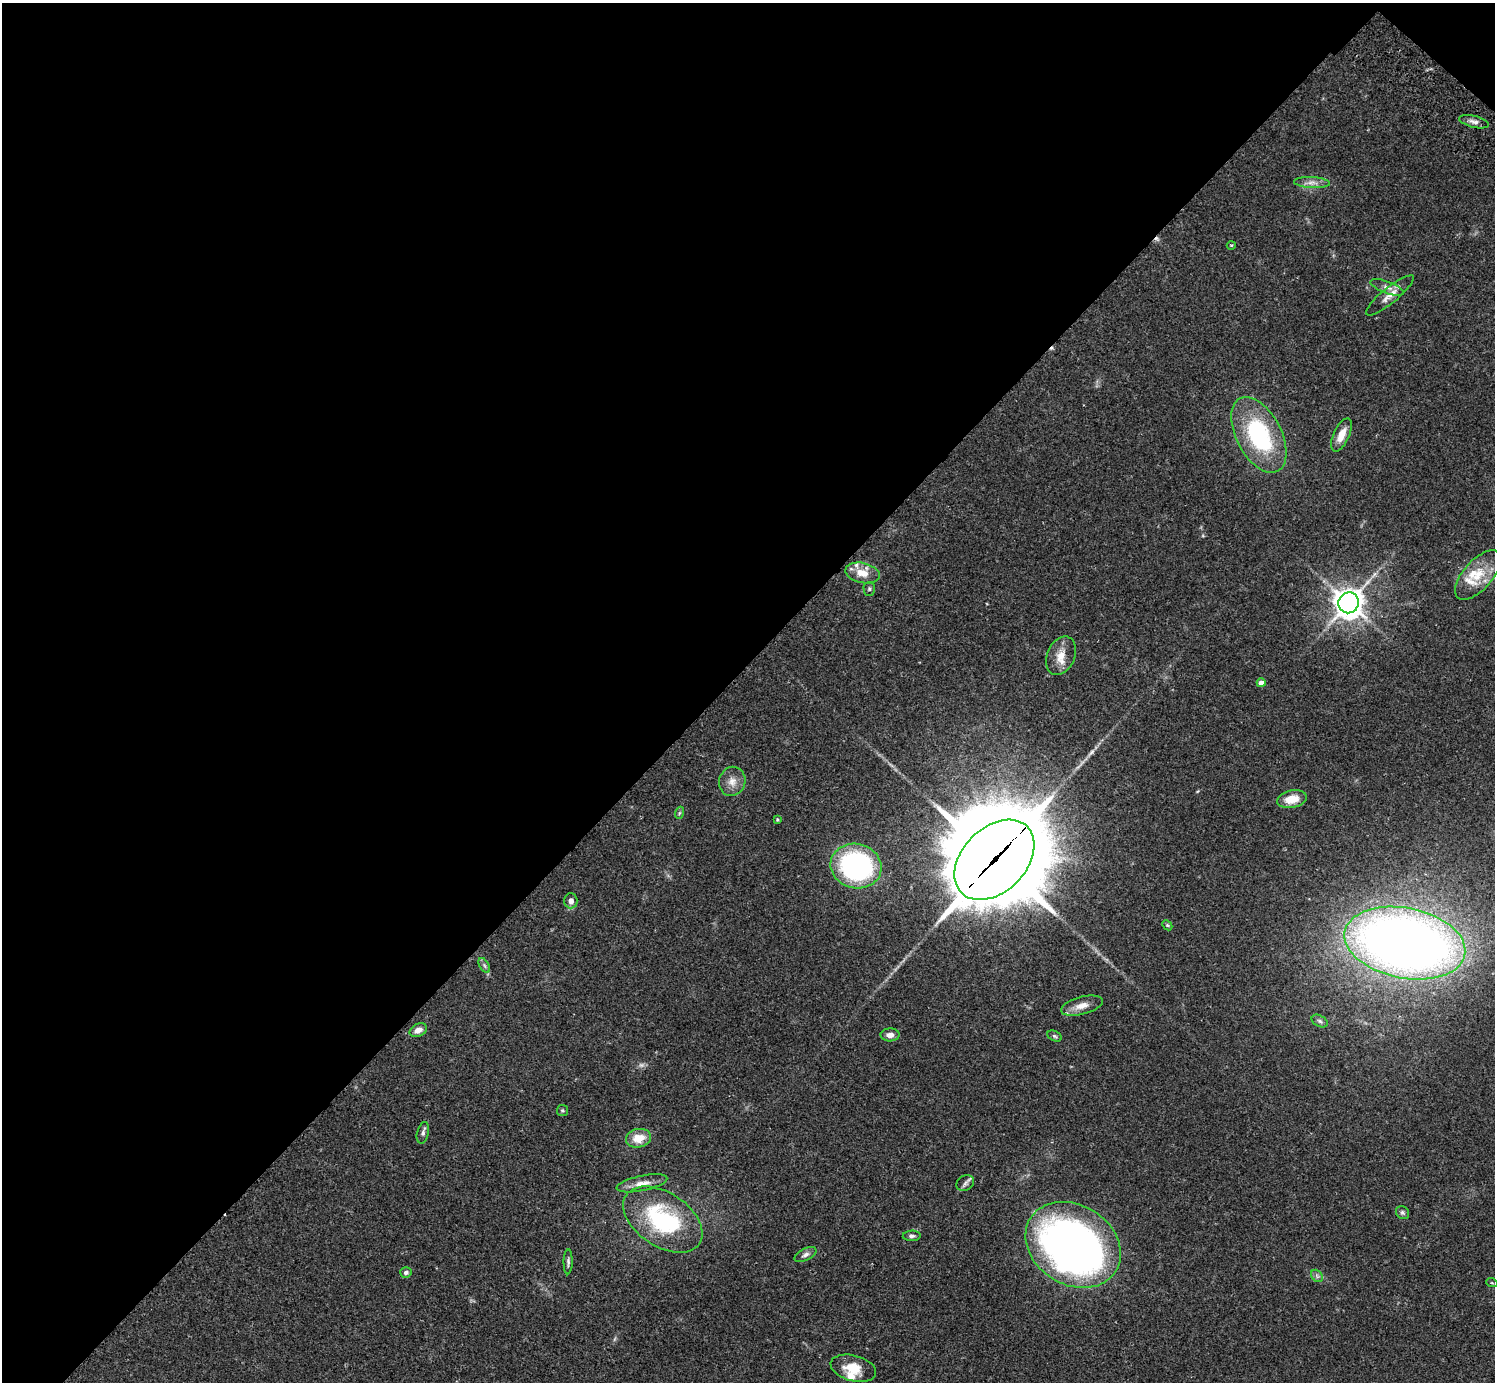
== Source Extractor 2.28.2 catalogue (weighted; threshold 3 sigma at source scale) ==
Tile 2 of 4 x 4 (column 2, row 1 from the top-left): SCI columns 1539-3031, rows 4486-5865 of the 6061 x 6070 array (HDU 1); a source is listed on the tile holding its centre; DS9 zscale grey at full resolution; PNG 1497 x 1384 px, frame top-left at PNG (2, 3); each listed source drawn as its Kron ellipse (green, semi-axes under 4 px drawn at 4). Shown black and unused: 49% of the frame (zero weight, under 2 of 3 exposures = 3% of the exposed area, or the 3 px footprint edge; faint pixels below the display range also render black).
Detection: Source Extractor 2.28.2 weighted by HDU 2 'WHT'; one run over the whole footprint, this tile lists its part. Background 0.106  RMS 0.0064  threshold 0.0288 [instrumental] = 3 sigma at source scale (4.5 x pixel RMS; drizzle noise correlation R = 1.50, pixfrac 1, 0.05/0.05 arcsec/px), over >= 5 px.
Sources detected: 49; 1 too faint to see at this stretch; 1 inside a brighter object's white glare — neither listed nor drawn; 4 inside a brighter listed object's ellipse — not listed separately; the other 43 listed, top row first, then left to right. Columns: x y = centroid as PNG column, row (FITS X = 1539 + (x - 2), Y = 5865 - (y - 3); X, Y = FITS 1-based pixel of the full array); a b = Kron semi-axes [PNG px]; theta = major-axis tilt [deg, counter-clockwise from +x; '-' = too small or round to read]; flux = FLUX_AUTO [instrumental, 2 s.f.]
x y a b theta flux
1474 122 15 6 -13 2.9
1312 182 18 5 -3 3.9
1231 245 4 3 - 0.65
1387 287 17 6 -21 3.7
1390 295 30 7 39 6.6
1259 435 41 22 -62 74
1341 435 18 8 66 8.1
862 573 17 10 -13 9.9
1478 575 30 14 48 17
869 589 7 5 -90 1.1
1349 603 10 10 - 730
1061 656 20 13 66 9.2
1261 683 4 4 - 4.8
732 781 14 13 - 6.5
1292 799 15 8 11 11
679 813 6 4 71 0.79
777 819 4 3 - 0.79
994 860 47 32 45 12000
856 866 25 22 -13 120
571 901 7 6 - 3.6
1167 925 6 4 -44 0.92
1405 943 61 35 -11 740
484 965 8 4 -60 1.6
1082 1006 21 9 15 6.5
1320 1021 8 5 -27 1.7
418 1030 9 6 26 4.6
890 1035 9 6 0 3.8
1054 1036 7 5 -27 1.2
562 1110 5 5 - 0.99
423 1133 11 6 75 2
639 1138 13 9 11 11
642 1183 26 7 11 6.7
965 1183 9 7 29 2.2
1403 1213 7 6 - 1.4
663 1219 44 27 -34 71
912 1236 9 5 2 1.7
1073 1245 50 39 -32 450
805 1255 12 6 27 2.4
568 1262 12 4 89 1.7
406 1272 5 5 - 1.8
1317 1276 7 5 -47 1.6
1492 1283 6 3 -18 0.64
853 1368 23 12 -15 13
Overlapping masked pixels (flux is a lower limit): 1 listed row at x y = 994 860